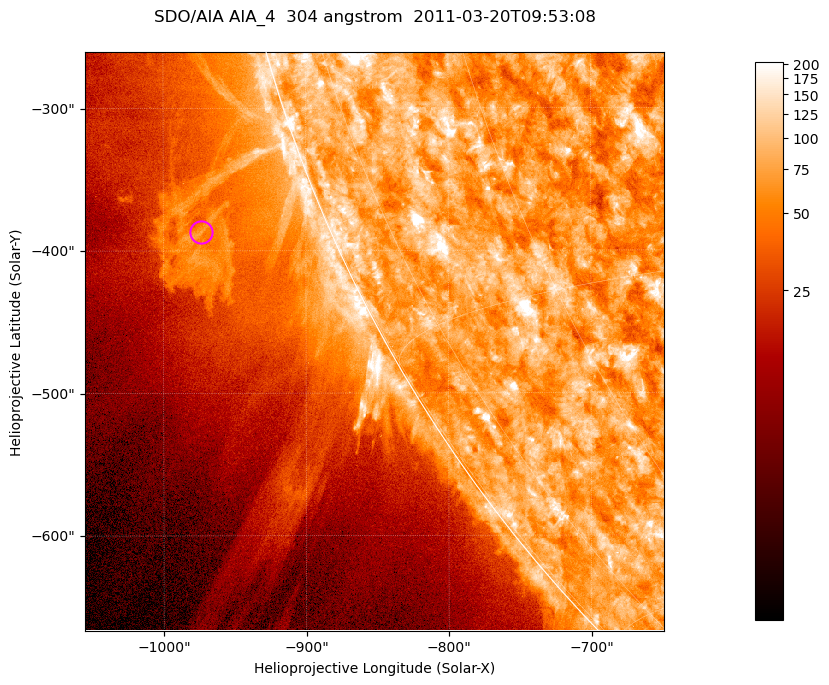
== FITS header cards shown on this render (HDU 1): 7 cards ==
TELESCOP= 'SDO/AIA '           / For AIA: SDO/AIA
INSTRUME= 'AIA_4   '           / For AIA: AIA_ATA1, AIA_ATA2, AIA_ATA3 or AIA_AT
WAVELNTH=                  304 / [angstrom] Wavelength
WAVEUNIT= 'angstrom'           / Wavelength unit: angstrom
DATE-OBS= '2011-03-20T09:53:08.123' / [ISO] Date when observation started; ISO 8
CTYPE1  = 'HPLN-TAN'           / CTYPE1; Typically HPLN
CTYPE2  = 'HPLT-TAN'           / CTYPE2; Typically HPLT

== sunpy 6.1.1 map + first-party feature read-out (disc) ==
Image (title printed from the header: SDO/AIA AIA_4  304 angstrom  2011-03-20T09:53:08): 677 x 677 px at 0.6 arcsec/px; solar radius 964 arcsec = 1606 px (partial field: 2.6% of the solar disc is inside the frame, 46% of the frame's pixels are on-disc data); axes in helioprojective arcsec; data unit not stated in the header (colour bar unlabelled)
Orientation: roll -0.132 deg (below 1 deg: not rotated)
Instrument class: DISC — disc imager (sunpy class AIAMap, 304 A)
Bright regions (active regions / flare kernels): reference = the on-disc median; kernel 5 px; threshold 5 sigma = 124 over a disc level ~74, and >= 1.15x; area >= 458 px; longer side >= 8 px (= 4.8 arcsec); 0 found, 0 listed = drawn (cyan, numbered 1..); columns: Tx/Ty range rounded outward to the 2 arcsec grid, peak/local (2 s.f.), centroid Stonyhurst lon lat
Off-limb structures (1.02-1.3 R_sun): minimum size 229 px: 9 found; the strongest spans PA ~110..115 deg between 1.02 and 1.13 R_sun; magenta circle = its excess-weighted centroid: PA ~110 deg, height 1.09 R_sun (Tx ~-974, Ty ~-388 arcsec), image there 2.7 x the reference